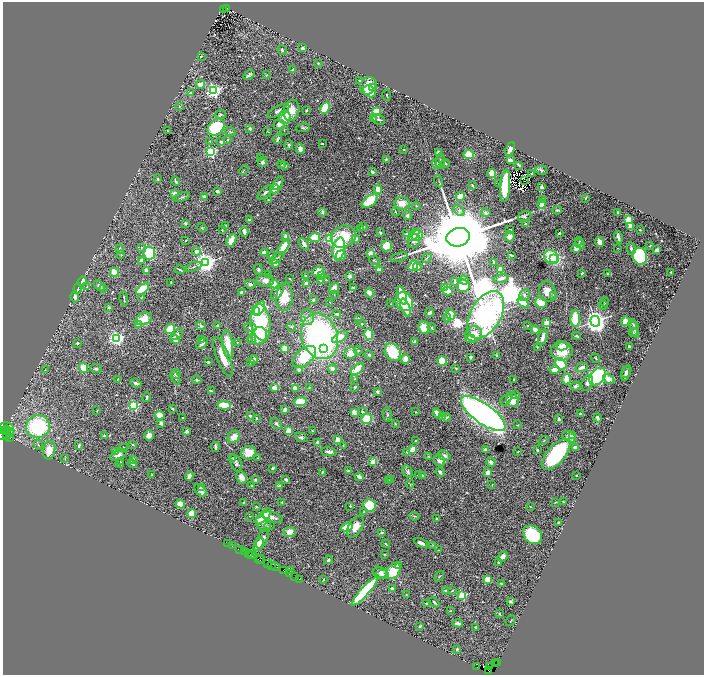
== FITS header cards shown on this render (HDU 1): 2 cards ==
NAXIS1  =                 1403
NAXIS2  =                 1345

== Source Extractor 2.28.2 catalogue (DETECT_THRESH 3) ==
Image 1403 x 1345 px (HDU 1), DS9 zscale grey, zoomed out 1/2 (1 PNG px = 2 x 2 image px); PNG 706 x 677 px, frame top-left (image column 2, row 1345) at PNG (3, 2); each listed source drawn as its Kron ellipse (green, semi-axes under 4 px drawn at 4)
Background 3.5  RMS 0.052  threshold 0.156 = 3 sigma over >= 5 px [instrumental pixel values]
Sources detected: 663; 50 cannot appear on this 1/2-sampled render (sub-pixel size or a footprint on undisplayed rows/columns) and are neither listed nor drawn; of the other 613, the 500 brightest by FLUX_AUTO listed and drawn (113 fainter detections omitted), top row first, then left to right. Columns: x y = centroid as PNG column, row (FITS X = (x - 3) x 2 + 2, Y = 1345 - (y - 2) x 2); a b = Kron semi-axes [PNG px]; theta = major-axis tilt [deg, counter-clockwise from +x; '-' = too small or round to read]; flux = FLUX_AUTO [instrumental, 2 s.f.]
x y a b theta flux
227 8 4 2 - 230
223 9 3 1 - 180
303 48 4 4 - 29
282 50 5 3 - 14
201 56 4 3 - 11
318 63 3 2 - 9.8
293 70 3 3 - 30
249 75 6 3 37 23
266 75 3 3 - 7.9
360 81 3 2 - 11
201 84 4 3 - 140
368 86 9 8 - 160
372 87 4 3 - 34
214 91 4 3 - 3300
370 91 7 5 -39 280
190 93 3 3 - 23
387 95 5 2 - 11
179 106 3 3 - 7.9
325 108 6 4 64 370
291 110 11 7 74 120
307 110 3 2 - 12
278 111 12 5 26 45
376 112 3 3 - 720
220 115 6 3 12 16
285 117 6 6 - 170
374 119 3 2 - 8.1
379 119 7 5 -23 27
279 124 6 5 - 64
216 127 9 7 44 760
303 128 7 4 11 18
250 129 3 3 - 22
167 130 2 2 - 7.5
284 130 3 3 - 7.3
230 131 6 3 -26 16
268 131 3 3 - 7
228 139 3 3 - 8
277 139 5 2 - 38
210 141 4 2 - 7.5
221 142 4 3 - 28
322 144 2 2 - 7.4
289 145 5 3 - 20
300 149 5 4 - 60
404 149 3 2 - 8.6
510 149 7 3 65 81
211 152 3 3 - 1700
439 152 4 3 - 36
469 155 5 4 - 220
261 158 3 3 - 7.7
386 159 3 3 - 12
510 160 4 2 - 38
440 161 8 3 89 20
262 162 5 4 - 33
445 163 4 2 - 12
436 164 4 3 - 49
281 165 3 2 - 23
285 165 4 3 - 18
519 165 4 2 - 15
244 170 5 2 - 6.6
541 170 6 3 -14 13
372 172 2 2 - 86
492 173 4 3 - 200
531 174 3 2 - 6.7
157 179 3 2 - 15
175 181 5 2 - 20
439 181 6 2 -71 11
524 181 2 1 - 9.8
278 183 7 4 62 41
499 184 2 2 - 7.5
472 185 3 2 - 16
505 186 16 5 85 450
542 187 3 2 - 51
274 189 5 3 - 140
378 189 4 3 - 130
217 191 2 2 - 47
265 192 9 4 45 33
175 193 3 3 - 76
204 196 3 3 - 26
460 196 4 3 - 130
182 197 8 3 21 15
586 198 3 2 - 6.6
268 199 3 2 - 8.6
542 200 2 2 - 110
370 201 9 5 42 370
402 203 7 6 - 120
542 204 5 3 - 170
416 206 4 3 - 7.9
557 210 4 3 - 15
459 211 6 4 -47 29
322 212 4 4 - 21
395 212 4 2 - 7.4
486 213 4 3 - 16
618 213 3 2 - 18
407 216 4 4 - 28
525 216 7 5 19 29
249 220 4 2 - 24
628 220 3 3 - 580
185 223 3 3 - 28
526 224 3 3 - 16
226 225 3 2 - 9.9
364 227 3 3 - 8.1
630 227 4 3 - 93
202 228 4 3 - 9.1
360 228 2 2 - 23
222 230 2 2 - 9.6
510 230 2 2 - 13
640 230 2 2 - 15
244 231 5 3 - 48
380 233 3 2 - 12
559 233 3 2 - 16
407 234 3 3 - 22
414 235 7 3 48 310
417 236 5 5 - 230
509 236 5 5 - 65
286 237 4 3 - 88
343 237 13 10 25 380
458 237 12 9 16 210000
618 237 6 3 -75 31
315 238 5 4 - 170
356 238 4 3 - 54
329 239 3 3 - 880
186 240 3 2 - 7.4
231 240 7 4 61 180
414 241 7 6 - 43
579 241 4 2 - 7.3
599 242 5 3 - 180
304 244 6 3 -59 65
580 244 5 4 - 15
386 246 5 5 - 130
650 246 3 2 - 9.6
141 247 3 3 - 8.2
283 247 8 4 53 260
618 248 2 2 - 8.4
119 249 4 2 - 17
339 249 11 6 79 560
576 249 4 3 - 76
631 249 6 3 -78 36
657 250 4 3 - 24
196 251 4 4 - 44
149 253 6 6 - 560
264 253 3 3 - 89
371 253 4 3 - 130
121 255 2 2 - 10
511 255 3 2 - 9.7
271 256 2 2 - 34
341 256 5 5 - 140
640 256 8 7 - 980
399 257 9 2 18 16
552 257 8 6 -37 930
276 258 8 3 34 18
427 258 5 2 - 10
554 258 3 2 - 290
374 260 5 3 - 11
141 261 3 3 - 52
206 262 4 4 - 8700
494 262 3 2 - 31
276 264 4 3 - 35
413 265 6 3 48 170
417 266 4 3 - 57
193 267 9 2 21 14
146 270 4 3 - 40
180 270 5 2 - 19
258 270 5 3 - 15
379 270 3 3 - 110
500 270 3 2 - 98
318 271 6 5 - 120
114 272 4 4 - 180
671 272 3 2 - 11
582 273 3 2 - 18
268 274 4 3 - 9.2
608 274 4 3 - 16
305 276 3 3 - 12
321 276 4 3 - 23
350 276 2 2 - 130
290 278 2 2 - 6.7
501 278 7 3 13 42
265 280 8 6 -6 68
320 280 4 2 - 22
326 280 3 3 - 8.3
464 280 5 4 - 33
82 281 5 3 - 130
171 282 2 2 - 7.2
455 282 4 2 - 21
250 284 5 4 - 20
274 284 4 3 - 190
307 284 4 4 - 72
99 286 6 4 -45 29
463 286 6 6 - 240
87 287 4 2 - 8.1
445 287 3 2 - 76
78 288 5 3 - 16
334 288 6 4 54 95
353 288 3 3 - 35
104 289 2 2 - 11
142 289 7 3 38 380
448 291 5 3 - 210
242 292 3 2 - 82
277 292 8 5 54 46
547 292 10 8 -72 110
370 293 4 3 - 150
334 294 2 2 - 8.3
402 295 10 3 -71 220
524 295 6 5 - 36
554 296 3 3 - 50
75 297 5 3 - 41
142 297 4 2 - 8.1
284 297 14 8 86 250
124 299 7 2 -84 15
313 300 3 3 - 19
330 302 3 2 - 11
404 302 10 8 -54 630
523 302 6 4 -40 190
605 302 5 3 - 16
541 303 6 5 - 150
391 304 3 2 - 6.6
603 305 4 3 - 9.4
109 307 3 2 - 17
405 308 9 3 -69 190
259 309 8 4 60 510
256 310 3 3 - 100
430 312 4 3 - 28
337 314 4 3 - 15
451 314 5 4 - 130
486 315 26 15 60 36000
308 317 8 6 90 61
447 317 5 3 - 17
359 318 3 3 - 12
575 318 8 4 90 210
144 319 9 6 21 180
595 321 5 4 - 10000
625 321 5 4 - 56
261 322 18 10 -82 830
547 323 3 3 - 450
362 324 2 2 - 14
138 325 2 2 - 78
527 325 3 2 - 7.2
633 325 5 2 - 13
201 326 5 4 - 22
218 326 2 2 - 27
291 327 4 3 - 10
250 328 6 4 -10 25
424 328 6 6 - 160
432 328 5 3 - 13
170 329 5 4 - 300
634 329 9 3 -74 28
535 330 4 3 - 60
633 333 4 3 - 8.8
177 334 7 4 45 30
369 334 5 4 - 330
474 334 8 8 - 170
259 336 9 8 - 370
320 336 23 18 -71 2900
577 336 4 3 - 16
340 337 9 3 34 130
543 337 8 3 73 85
117 338 4 3 - 3500
175 339 5 3 - 130
251 339 4 4 - 15
471 339 5 4 - 150
201 340 3 3 - 23
414 341 3 3 - 26
237 342 2 2 - 7.7
77 343 2 2 - 46
202 343 7 3 47 29
228 345 15 5 -83 240
562 346 5 3 - 92
537 347 4 2 - 8.9
629 347 3 2 - 25
284 348 4 3 - 140
324 348 4 3 - 140
358 350 4 2 - 7.3
562 351 11 9 -1 230
393 352 9 7 -58 440
351 353 6 5 - 110
369 355 4 4 - 20
497 355 4 2 - 20
223 357 21 6 -68 170
304 357 14 8 42 400
470 357 2 2 - 21
595 358 5 2 - 8.7
254 359 4 3 - 46
405 359 4 3 - 120
442 361 5 4 - 220
208 362 3 2 - 12
251 362 3 3 - 7.8
561 364 6 5 - 450
582 367 6 3 21 57
84 368 5 4 - 190
456 368 4 3 - 13
96 369 6 4 -6 20
332 369 4 4 - 63
357 369 7 4 42 220
45 370 3 3 - 7.1
299 370 3 2 - 46
554 370 5 3 - 82
626 372 7 2 63 25
176 374 5 4 - 26
626 374 7 2 72 46
597 376 10 7 52 990
175 378 7 4 -62 26
117 379 3 3 - 6.5
355 379 3 3 - 13
566 379 5 3 - 180
609 379 6 3 -29 81
197 380 5 4 - 13
514 380 3 2 - 15
136 383 6 3 -22 34
587 383 8 5 71 41
576 386 5 3 - 32
355 387 3 2 - 17
275 388 4 3 - 120
295 388 4 3 - 84
309 388 2 2 - 7.6
211 391 3 3 - 15
377 392 4 3 - 23
516 395 3 2 - 14
147 397 4 2 - 20
506 400 6 3 43 15
512 400 7 6 - 150
301 402 6 4 7 200
134 405 3 3 - 1600
224 405 7 3 -4 330
172 409 4 3 - 14
97 410 3 2 - 7.4
285 410 3 3 - 44
362 411 4 3 - 11
354 412 4 3 - 70
415 412 3 2 - 7.7
437 413 5 3 - 97
387 414 7 3 -80 16
483 414 26 10 -36 6400
580 414 2 2 - 21
160 415 5 4 - 140
250 416 2 2 - 42
442 417 4 4 - 13
447 417 4 3 - 21
183 418 2 2 - 12
256 418 3 2 - 9.3
597 418 4 3 - 18
367 419 5 5 - 280
559 419 3 3 - 41
161 423 4 3 - 37
276 423 6 4 -47 26
395 424 3 2 - 10
518 425 4 2 - 7.8
38 426 12 11 - 1100
7 427 7 4 -9 240
5 430 2 1 - 300
6 430 2 1 - 110
7 431 2 1 - 24
187 431 3 3 - 34
288 431 3 3 - 140
312 431 3 2 - 11
10 433 4 2 - 36
5 434 10 2 25 280
104 435 4 3 - 19
149 435 5 4 - 73
573 435 4 3 - 10
6 436 2 1 - 75
234 437 7 5 47 120
301 437 6 4 -26 26
569 437 7 5 -30 69
10 438 2 1 - 85
337 440 4 3 - 110
543 440 5 2 - 7.4
416 441 3 3 - 20
318 442 2 2 - 44
38 445 5 3 - 14
79 445 3 2 - 28
132 445 4 3 - 12
343 445 3 3 - 6.7
124 447 4 2 - 7.2
215 447 5 3 - 31
576 448 4 3 - 57
412 449 4 3 - 170
49 450 9 6 79 130
486 450 3 2 - 62
537 450 3 2 - 17
115 451 3 3 - 32
329 452 8 3 -9 47
407 452 4 3 - 10
518 452 4 2 - 7.1
248 453 7 6 - 160
556 454 19 9 49 1200
118 455 9 5 23 59
428 456 3 2 - 7
444 456 6 4 -24 42
233 458 4 3 - 11
258 458 4 3 - 6.7
65 459 4 2 - 6.4
133 459 4 3 - 16
440 460 6 5 - 47
120 461 4 3 - 8.3
373 462 3 2 - 250
491 462 5 3 - 40
120 463 4 3 - 8.5
236 463 9 5 -65 40
132 464 5 2 - 20
273 468 3 2 - 16
348 471 2 2 - 32
408 471 6 4 -58 27
322 472 3 2 - 14
440 472 5 3 - 33
487 473 4 3 - 76
152 475 2 2 - 11
418 475 3 2 - 7.1
422 475 3 2 - 7.1
576 475 2 2 - 8.2
189 476 5 3 - 39
241 477 6 5 - 77
359 477 4 3 - 44
390 479 4 2 - 11
255 480 3 2 - 16
286 480 4 2 - 21
388 481 3 2 - 7
410 484 4 3 - 8.7
492 485 4 2 - 6.5
252 486 3 2 - 8.4
280 486 4 3 - 31
202 488 3 2 - 15
200 490 7 5 -44 55
243 502 2 2 - 7.7
282 502 3 3 - 8.1
556 502 3 2 - 7
564 502 3 2 - 6.9
180 504 5 4 - 120
370 505 6 6 - 440
350 506 4 2 - 7.5
256 507 3 3 - 9.2
530 507 2 2 - 6.9
364 512 4 3 - 11
192 513 4 4 - 130
250 516 3 2 - 6.4
263 516 10 4 45 320
414 516 5 3 - 14
272 517 10 5 -17 49
436 519 2 2 - 12
558 522 2 2 - 30
263 524 8 6 -45 51
269 526 5 4 - 17
347 527 6 3 18 300
355 527 12 6 60 130
290 532 6 5 - 73
382 533 2 2 - 43
533 535 10 8 -43 850
263 539 11 5 66 56
421 543 7 3 -26 46
227 544 3 1 - 170
259 544 7 4 61 130
386 544 4 2 - 9.6
433 545 4 4 - 12
232 546 2 2 - 250
239 549 2 1 - 170
439 550 3 2 - 6.8
244 552 3 2 - 480
248 554 2 1 - 210
253 554 2 1 - 39
384 554 2 2 - 6.8
251 555 2 2 - 180
503 556 5 4 - 47
261 558 2 2 - 210
260 560 4 1 - 640
328 560 4 3 - 25
499 562 3 2 - 21
267 563 2 1 - 320
272 565 3 2 - 310
398 565 3 3 - 40
275 566 5 2 - 550
290 570 3 2 - 9.9
284 571 2 2 - 360
393 571 9 6 53 320
380 572 7 5 -22 47
289 574 2 1 - 130
382 575 6 4 7 33
295 576 2 1 - 180
439 576 6 2 54 9
299 579 2 1 - 92
324 579 3 2 - 8.3
488 579 4 4 - 150
501 584 4 2 - 13
392 588 4 3 - 25
445 590 3 2 - 15
365 591 19 4 48 1000
452 591 3 2 - 6.7
406 595 3 2 - 6.6
462 595 3 3 - 880
434 602 6 2 -45 23
511 602 3 3 - 21
426 603 2 2 - 9.9
450 611 3 3 - 6.4
499 614 3 2 - 8.3
511 621 6 2 48 7.7
458 623 5 3 - 30
420 626 3 2 - 10
476 627 2 2 - 41
457 649 3 3 - 15
496 663 3 2 - 200
498 663 2 1 - 9.6
489 666 3 1 - 67
477 667 2 1 - 120
489 670 2 1 - 22
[113 fainter detections neither listed nor drawn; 50 sub-pixel or undisplayed-footprint detections neither listed nor drawn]